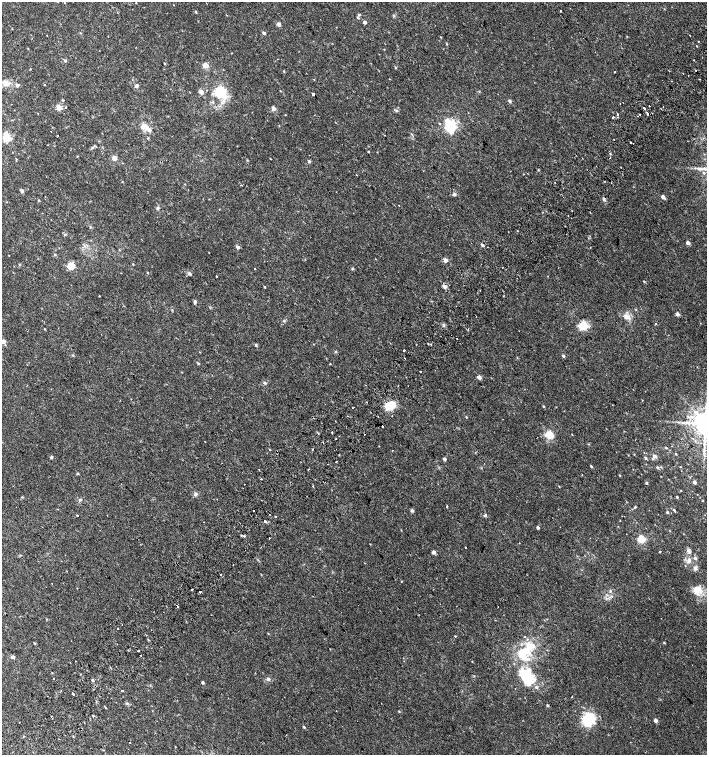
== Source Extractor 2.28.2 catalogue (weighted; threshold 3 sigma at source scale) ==
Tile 7 of 4 x 4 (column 3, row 2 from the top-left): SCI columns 2999-4407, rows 3048-4552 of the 6060 x 6084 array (HDU 1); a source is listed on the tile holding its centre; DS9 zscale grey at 2 x 2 block average (1 PNG px = mean of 2 x 2 image px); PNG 709 x 757 px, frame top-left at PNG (2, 2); no overlay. Shown black and unused: <1% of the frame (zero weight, under 2 of 3 exposures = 2% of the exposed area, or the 3 px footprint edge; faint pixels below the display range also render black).
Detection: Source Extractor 2.28.2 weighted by HDU 2 'WHT'; one run over the whole footprint, this tile lists its part. Background 0.00538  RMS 0.0026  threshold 0.0118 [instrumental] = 3 sigma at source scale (4.5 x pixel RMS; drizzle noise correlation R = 1.50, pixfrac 1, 0.0396/0.0396 arcsec/px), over >= 5 px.
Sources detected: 215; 1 inside a brighter object's white glare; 4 cosmic-ray / hot-pixel residue — not listed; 5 inside a brighter listed object's ellipse — not listed separately; the other 205 listed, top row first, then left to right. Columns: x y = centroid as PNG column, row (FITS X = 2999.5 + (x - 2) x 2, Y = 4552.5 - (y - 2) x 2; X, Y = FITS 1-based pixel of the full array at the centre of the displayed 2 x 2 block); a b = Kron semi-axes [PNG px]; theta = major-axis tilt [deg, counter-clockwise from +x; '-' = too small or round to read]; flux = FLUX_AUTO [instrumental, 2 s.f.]
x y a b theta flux
196 11 3 2 - 0.43
561 11 2 2 - 0.58
359 14 4 3 - 0.71
358 18 3 2 - 0.42
365 22 2 2 - 2.8
279 24 5 4 - 1.4
264 33 3 2 - 1.7
441 37 3 2 - 0.35
698 41 2 2 - 1
447 44 3 2 - 0.32
384 49 2 2 - 0.26
694 60 2 2 - 0.32
65 61 4 3 - 0.68
165 63 3 2 - 0.36
205 65 7 5 -54 2.9
284 71 3 2 - 0.35
614 72 2 2 - 1.6
314 79 2 2 - 0.4
699 79 2 2 - 0.95
6 83 9 6 -29 4.4
17 85 5 4 - 1.1
44 85 3 2 - 0.27
136 86 5 5 - 1.4
220 91 13 10 -48 21
280 91 2 2 - 0.3
201 92 2 2 - 6.2
313 94 2 2 - 3.8
63 100 3 2 - 0.37
510 101 5 3 - 0.91
213 102 3 3 - 0.68
620 103 2 2 - 0.63
649 106 2 2 - 0.66
59 107 6 6 - 3.2
66 107 2 2 - 0.46
273 108 2 2 - 6.2
644 108 3 2 - 6.6
396 110 3 3 - 0.67
617 114 2 2 - 9.3
640 114 2 2 - 0.54
647 114 2 2 - 2.9
613 117 2 2 - 1.8
439 123 3 2 - 0.37
144 126 8 6 -44 4.2
450 127 10 8 69 19
51 131 2 2 - 0.39
58 135 2 2 - 0.32
6 138 3 3 - 43
614 140 2 2 - 0.4
631 143 2 2 - 1.9
92 148 3 3 - 0.64
368 151 2 2 - 0.42
610 154 3 2 - 0.77
114 158 5 4 - 2.7
609 158 2 2 - 0.77
270 159 2 2 - 0.46
247 160 3 3 - 0.36
309 161 4 3 - 0.83
621 167 2 2 - 0.23
704 173 4 3 - 0.9
604 181 2 2 - 0.4
555 182 2 2 - 0.25
22 191 5 4 - 0.94
454 194 4 4 - 1.1
663 197 3 2 - 3.3
604 199 5 3 - 1
39 200 2 2 - 0.49
157 208 5 4 - 0.97
568 216 2 2 - 0.3
90 227 3 2 - 0.46
688 243 2 2 - 4
482 245 4 3 - 0.86
238 247 3 3 - 2.3
119 250 3 2 - 0.32
55 254 3 3 - 0.49
9 255 2 2 - 0.24
445 260 2 2 - 6.1
133 264 3 2 - 0.34
71 266 3 3 - 28
255 268 2 2 - 0.35
148 272 2 2 - 0.41
189 273 5 3 - 0.99
216 276 2 2 - 3.9
644 281 3 2 - 0.45
445 286 5 4 - 1.9
264 287 2 2 - 0.51
99 296 2 2 - 0.45
195 302 3 2 - 2.1
677 314 2 2 - 4.4
627 317 11 6 -31 3.8
284 321 4 3 - 0.62
656 324 3 2 - 0.36
443 325 4 3 - 0.86
583 326 3 3 - 56
45 329 3 2 - 0.31
457 339 2 2 - 0.3
4 341 2 2 - 5.9
256 345 4 3 - 0.62
431 345 2 2 - 0.55
404 350 2 2 - 0.85
563 356 2 2 - 1
405 358 2 2 - 0.58
198 363 4 3 - 0.49
330 364 2 2 - 0.68
420 372 2 2 - 2.3
479 377 2 2 - 4.2
265 383 5 3 - 0.84
642 400 2 2 - 0.25
392 403 3 3 - 6.6
389 406 3 3 - 53
544 406 3 2 - 0.5
353 407 2 2 - 0.64
466 417 3 2 - 0.38
706 424 6 6 - 970
382 426 2 2 - 2.9
624 431 2 2 - 0.24
332 432 2 2 - 2.4
364 434 2 2 - 0.38
549 435 8 6 -25 9.1
666 448 3 2 - 0.62
269 449 2 2 - 0.33
313 449 2 2 - 0.76
392 450 2 2 - 0.2
676 454 3 2 - 0.39
628 455 2 2 - 0.23
704 455 3 2 - 0.57
655 456 6 4 -37 1.6
51 457 3 2 - 0.93
645 458 4 3 - 0.88
444 459 4 3 - 1
336 461 2 2 - 0.3
591 466 3 2 - 0.74
657 468 4 3 - 0.69
259 469 2 2 - 0.26
308 469 2 2 - 0.53
77 473 3 2 - 0.44
582 475 2 2 - 0.27
620 475 2 2 - 0.44
694 482 3 3 - 2
646 483 3 3 - 0.69
313 486 2 2 - 0.49
681 491 3 2 - 0.25
195 494 5 4 - 1.5
677 497 2 2 - 0.62
80 500 3 3 - 0.63
447 506 2 2 - 7.7
634 507 3 2 - 0.46
412 510 5 4 - 0.93
674 510 3 2 - 0.61
253 511 2 2 - 1.5
667 512 3 3 - 0.71
77 515 2 2 - 10
485 515 4 3 - 0.68
275 516 2 2 - 1.6
265 521 2 2 - 2.6
538 528 2 2 - 1.8
670 531 2 2 - 0.26
684 534 2 2 - 0.22
241 535 3 2 - 0.5
244 536 3 2 - 0.7
269 538 2 2 - 1.9
641 539 3 3 - 30
370 544 2 2 - 0.26
465 547 2 2 - 0.55
688 550 5 5 - 1.4
434 552 4 4 - 1.7
660 552 2 2 - 0.39
695 558 4 3 - 1.3
689 560 6 4 -84 1.8
695 568 6 5 - 1.6
221 574 2 2 - 1.4
401 581 2 2 - 0.41
697 590 7 6 - 8.6
610 591 4 3 - 0.69
200 592 2 2 - 2.3
611 596 4 3 - 0.85
177 606 2 2 - 0.76
498 607 2 2 - 0.31
118 629 2 2 - 2.8
455 636 2 2 - 0.36
525 636 2 2 - 0.98
148 640 3 2 - 0.47
35 643 3 2 - 0.52
664 643 3 3 - 0.48
533 646 9 6 -50 3.8
521 654 22 10 -57 14
140 655 2 2 - 1.1
12 657 5 4 - 1.1
75 661 2 2 - 0.25
52 673 2 2 - 0.24
525 674 23 15 -12 20
53 679 2 2 - 1.5
268 679 4 4 - 1.2
92 680 3 3 - 0.88
203 682 2 2 - 1.4
122 691 2 2 - 1.4
73 694 2 2 - 2.6
96 702 2 2 - 0.34
127 703 4 3 - 0.72
399 711 3 2 - 0.39
93 715 2 2 - 1.5
588 719 12 11 - 22
655 720 2 2 - 3.7
304 727 3 2 - 0.77
23 736 2 2 - 0.49
129 743 2 2 - 0.27
Isophote crosses this tile's border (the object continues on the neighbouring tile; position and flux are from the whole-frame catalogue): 1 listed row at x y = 706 424
Diffuse or blended objects may show on this block-average render without a row.